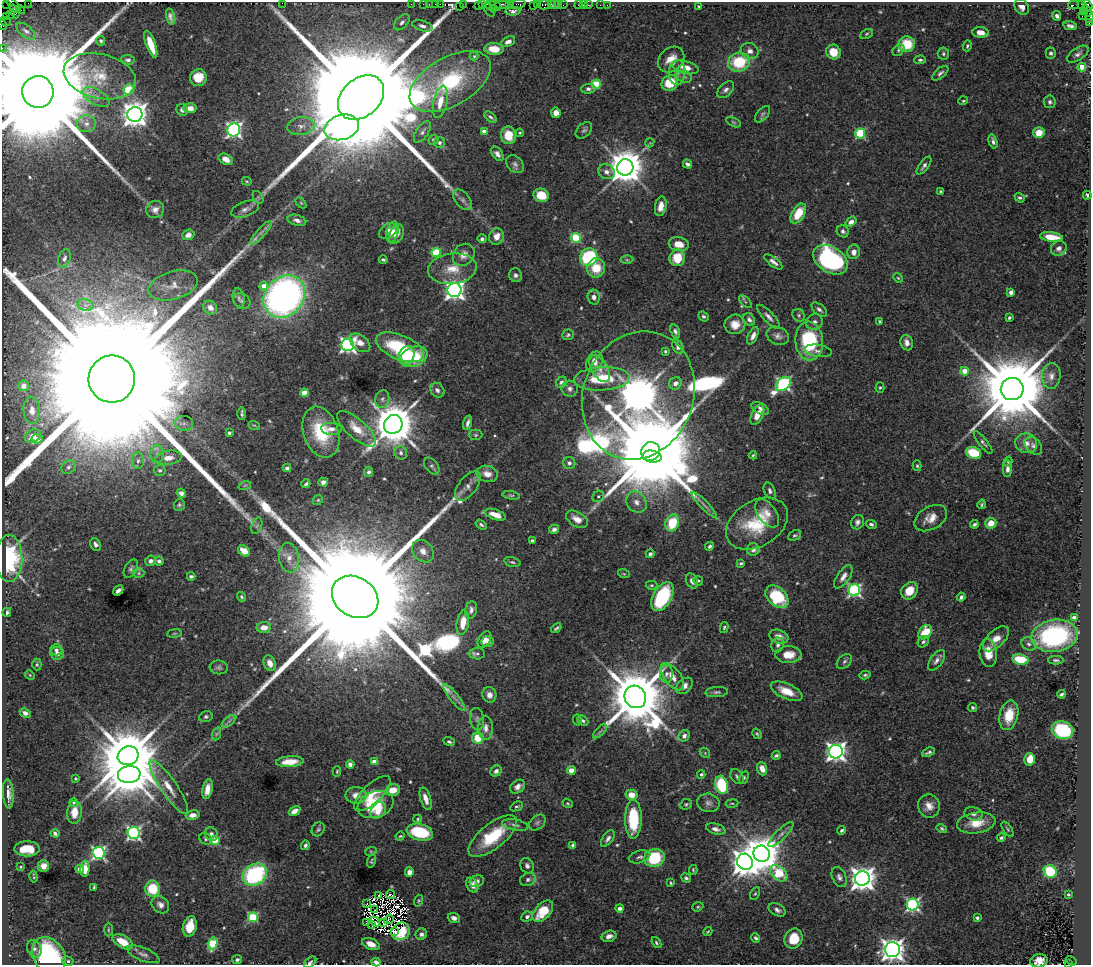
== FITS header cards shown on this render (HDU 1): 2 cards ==
NAXIS1  =                 1089
NAXIS2  =                  963

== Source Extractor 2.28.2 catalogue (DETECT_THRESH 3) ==
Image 1089 x 963 px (HDU 1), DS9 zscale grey, 1 PNG px = 1 image px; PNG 1093 x 967 px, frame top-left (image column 1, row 963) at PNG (2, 2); each listed source drawn as its Kron ellipse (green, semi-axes under 4 px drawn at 4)
Background 1.09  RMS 0.027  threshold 0.0799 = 3 sigma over >= 5 px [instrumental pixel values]
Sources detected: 563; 5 with non-positive FLUX_AUTO (blend fragments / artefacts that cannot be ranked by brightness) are neither listed nor drawn; of the other 558, the 500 brightest by FLUX_AUTO listed and drawn (58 fainter detections omitted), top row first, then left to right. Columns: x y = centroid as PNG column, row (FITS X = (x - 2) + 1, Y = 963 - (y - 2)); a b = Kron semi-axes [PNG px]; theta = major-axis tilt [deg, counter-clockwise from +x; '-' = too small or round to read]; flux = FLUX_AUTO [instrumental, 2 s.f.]
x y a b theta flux
7 3 3 2 - 20
28 3 2 2 - 62
282 3 2 2 - 13
411 4 2 2 - 22
423 4 2 2 - 43
429 4 2 2 - 33
435 4 2 2 - 27
440 4 2 2 - 40
463 4 3 2 - 57
502 4 7 2 0 280
509 4 2 2 - 14
537 4 3 2 - 77
551 4 2 2 - 96
554 4 3 2 - 67
558 4 2 2 - 62
13 5 9 3 -46 60
478 5 4 2 - 83
483 5 3 3 - 170
491 5 5 4 - 150
496 5 6 2 -38 180
517 5 8 3 11 260
534 5 4 3 - 140
544 5 5 4 - 220
563 5 2 2 - 50
579 5 3 2 - 48
583 5 2 2 - 13
588 5 2 2 - 39
600 5 2 2 - 15
607 5 2 2 - 8
1074 5 5 2 - 71
1088 5 6 3 -60 190
459 6 2 2 - 28
699 6 3 3 - 2.3
1083 6 6 3 -50 58
1022 7 8 6 -56 10
493 8 3 2 - 44
20 9 5 2 - 35
489 10 8 2 -58 66
15 11 7 3 -69 120
513 11 7 4 2 6.6
1087 11 6 3 -63 120
1083 12 3 2 - 34
11 15 2 2 - 44
1057 16 5 4 - 5.3
1082 16 2 2 - 35
6 17 2 2 - 44
170 17 8 4 -77 6.5
1090 17 6 2 82 130
5 21 6 3 -14 100
402 22 10 6 45 6.9
1089 22 4 2 - 75
2 25 5 2 - 59
422 26 10 5 -16 6.5
1070 26 7 3 -11 5.5
26 31 11 5 -38 6
980 32 8 5 -6 14
867 34 7 4 28 2.8
101 41 5 4 - 3.3
508 42 7 4 25 9.6
151 44 14 4 -70 42
907 44 8 8 - 57
967 46 5 4 - 3
2 48 2 2 - 22
494 49 9 6 -2 22
898 50 7 5 44 3.1
750 51 9 8 - 10
833 52 7 7 - 29
1051 53 5 5 - 4.2
943 54 6 6 - 3.5
1078 54 12 6 32 7.1
474 56 4 4 - 2.2
671 59 14 11 43 27
128 60 7 5 -5 5.8
920 60 5 3 - 3
739 62 11 9 14 95
685 67 13 6 -15 19
1082 67 4 4 - 33
677 72 12 8 87 12
940 73 10 5 40 5.5
100 76 36 22 -13 76
684 77 8 5 -20 4.5
198 78 8 8 - 32
450 81 44 24 30 170
670 83 8 7 - 56
596 84 4 4 - 82
588 89 7 5 3 5.5
128 90 5 5 - 110
726 90 10 6 43 7
38 92 16 16 - 140000
96 97 15 7 -31 13
361 97 26 19 41 160000
963 101 5 3 - 2
440 102 16 7 78 23
1050 102 6 6 - 5
190 108 6 5 - 13
182 110 6 5 - 7.9
556 113 5 5 - 15
762 114 10 5 49 4.2
135 115 7 7 - 2200
490 117 7 4 -39 3.9
733 122 8 4 -27 2.9
86 124 9 8 - 12
301 126 13 9 9 14
342 127 17 12 16 1300
234 130 6 6 - 540
584 130 10 6 43 5.2
484 131 4 4 - 16
422 132 12 6 57 6.9
520 133 4 3 - 2
860 133 5 5 - 140
1039 133 5 5 - 30
508 135 9 7 -78 37
433 140 5 5 - 3.8
993 141 7 4 -73 5.3
440 143 5 5 - 3.9
650 143 5 3 - 2.1
497 154 8 5 -52 7.3
226 159 8 5 -26 17
515 164 10 7 -48 6.4
687 164 5 3 - 5.6
924 166 10 4 53 5.8
625 167 8 8 - 4800
606 172 8 7 - 9.8
247 181 5 3 - 2.2
941 192 4 3 - 3.3
541 195 7 6 - 40
1087 195 4 3 - 3.5
258 197 7 4 -56 3
1020 198 5 4 - 3.8
463 200 12 7 -50 8.1
301 203 6 4 -45 2.3
661 206 10 5 79 17
155 209 9 8 - 12
245 209 14 7 20 11
798 213 11 6 59 47
297 220 9 5 -15 8.4
851 222 6 4 38 10
388 231 10 6 33 15
843 231 6 5 - 4.6
393 232 11 5 75 12
261 233 15 4 48 8.6
396 234 10 6 65 13
188 235 6 5 - 9.1
496 236 8 7 - 15
1052 237 11 5 -6 28
576 238 5 5 - 120
482 239 4 4 - 4.4
679 244 10 7 -11 21
1059 248 8 7 - 8.3
436 252 4 4 - 98
854 252 7 6 - 12
464 255 12 10 48 14
589 257 9 8 - 150
64 258 9 6 71 6.5
677 258 8 8 - 42
383 260 4 3 - 2.8
627 260 6 4 -1 2.9
831 260 19 12 -33 390
773 262 11 4 -37 7.3
596 268 9 9 - 40
452 269 24 15 7 40
515 275 7 6 - 5.7
898 278 5 4 - 2.2
173 285 25 14 16 31
264 286 4 4 - 19
454 290 7 7 - 1100
1011 292 4 3 - 13
284 296 23 19 47 990
594 297 7 6 - 9.2
239 298 9 6 -78 5.6
242 301 9 7 -37 5
745 302 8 3 -44 2.9
85 305 8 5 -11 8.4
210 308 7 6 - 13
819 309 9 5 -40 5.8
799 315 7 5 -49 3.9
703 316 5 4 - 3.9
768 317 15 5 -47 8.9
1009 318 3 3 - 3
749 319 7 5 -49 6
879 321 3 3 - 2.1
814 322 8 7 - 8.1
735 324 10 10 - 21
675 332 7 4 -71 5.2
568 335 6 5 - 3.5
753 336 9 4 66 9.9
778 336 11 8 -23 8.9
809 341 19 14 -85 150
360 343 12 7 -39 16
907 343 8 6 -73 12
348 345 6 6 - 600
400 347 25 12 -22 120
678 347 7 5 -65 9.8
665 351 4 3 - 2.7
818 351 14 6 -8 8.2
406 355 9 8 - 51
414 357 14 9 23 78
594 362 10 7 65 19
600 369 15 8 -60 14
964 371 4 4 - 34
1051 376 13 9 85 13
112 379 23 23 - 350000
602 379 28 12 3 77
562 382 6 5 - 6.4
675 383 6 6 - 9.7
783 384 8 6 40 410
24 386 5 5 - 11
880 388 5 4 - 2.6
570 389 8 7 - 7.1
1012 389 11 11 - 30000
437 390 8 6 -50 6.6
304 393 4 4 - 41
638 395 65 55 69 8300
382 399 9 7 76 6.7
760 408 9 5 -29 6.8
32 410 13 8 -85 12
242 414 6 3 -90 3.5
757 415 11 5 66 26
184 423 9 7 -6 8
468 423 7 3 76 6.2
393 424 10 9 - 8500
254 425 6 3 -18 2
331 429 10 6 -4 11
357 429 24 9 -41 36
321 432 26 17 -71 86
229 433 3 3 - 5
476 435 7 5 1 2.9
33 436 8 6 27 13
37 439 5 4 - 12
983 443 14 4 -51 5.2
1026 443 11 9 -18 14
1033 446 10 7 -46 6.4
650 451 9 9 - 53000
401 453 7 6 - 5.5
974 453 8 5 -22 80
157 454 9 6 -88 8.4
753 455 4 4 - 2.3
652 457 9 6 -11 7000
168 458 13 7 8 17
138 461 8 6 86 6.7
1008 462 5 4 - 3.1
569 463 6 6 - 6.1
432 466 9 6 -51 4.8
917 466 5 4 - 2.9
68 467 7 6 - 5.4
287 468 4 3 - 4.6
1007 469 8 4 90 7.7
160 470 6 5 - 3.9
369 472 5 4 - 4.8
487 474 11 8 -15 18
323 482 4 4 - 8.7
306 484 4 3 - 3
245 485 6 4 19 2.5
468 486 17 9 52 15
770 491 9 5 -65 6
181 493 5 4 - 6.8
511 495 9 4 -10 3.3
598 496 6 5 - 3.5
318 500 6 4 44 2.3
636 502 11 9 -48 13
982 504 5 4 - 2.8
179 505 6 5 - 3.1
704 505 18 4 -46 8.2
767 513 16 9 -54 19
495 515 11 5 -19 22
931 518 18 11 30 22
577 519 12 7 -29 18
857 522 7 6 - 7.1
672 523 8 6 69 67
991 523 5 5 - 24
481 524 6 3 -34 3.8
757 524 33 22 31 89
871 524 5 4 - 4.5
974 524 4 3 - 3.7
257 526 8 5 70 4.2
554 529 5 4 - 5.9
795 535 7 4 26 3.3
532 541 4 3 - 3.6
96 544 6 5 - 6.7
710 546 4 3 - 4.1
753 549 6 6 - 7.4
244 551 6 5 - 23
423 551 12 9 -50 14
650 554 4 4 - 4.6
9 558 23 13 -89 240
289 558 15 10 -80 20
150 561 5 5 - 7.6
159 561 4 4 - 5.3
512 562 8 4 -16 3.3
741 563 4 3 - 3
131 569 10 6 60 5
139 573 6 5 - 2.7
624 574 6 3 -18 2.1
191 576 4 3 - 4.2
843 577 13 6 56 11
692 581 8 5 -64 9
698 581 5 4 - 2.2
651 585 6 4 1 2.6
118 590 6 3 44 6.9
854 590 6 6 - 370
909 591 9 7 50 32
241 597 5 4 - 2.9
355 597 24 19 -33 190000
662 597 16 9 61 150
777 597 13 9 -42 100
961 597 4 4 - 4
471 610 9 5 79 6.7
7 612 4 3 - 3.5
1074 618 4 4 - 17
463 622 12 6 80 31
264 627 7 5 4 12
724 627 5 4 - 2.8
556 628 5 3 - 3
925 632 8 6 48 52
174 633 7 3 9 2.1
1055 636 23 16 8 270
779 637 10 6 -20 13
996 639 16 8 43 21
484 640 9 6 56 12
488 641 6 5 - 8.5
923 642 6 5 - 4.3
1029 644 7 6 - 5.2
778 645 7 6 - 5.7
56 650 6 5 - 5.8
57 653 7 6 - 9.6
988 653 14 8 -85 24
477 654 7 6 - 4.1
788 655 13 8 3 27
1020 659 8 5 -10 60
936 660 12 6 54 8.4
1056 660 7 4 -1 3.5
844 661 9 6 41 4.7
270 663 8 6 -68 15
37 664 6 4 89 2.8
219 667 9 7 -8 5
666 674 9 6 -89 7.4
30 675 5 4 - 2
865 675 5 3 - 3.1
672 677 16 8 -53 20
684 686 10 6 44 12
787 691 17 7 -24 32
717 692 11 5 4 5.2
1062 694 4 3 - 3.5
489 695 8 7 - 10
454 697 16 4 -51 9.1
635 697 11 10 - 18000
972 708 4 4 - 3.3
25 713 6 4 -27 8.2
1009 715 15 9 77 38
206 717 6 5 - 3.6
477 719 11 7 -83 7.2
577 720 6 4 -76 3.3
229 721 8 4 37 5
583 721 6 4 -42 3.7
485 728 12 7 89 12
1062 730 11 8 -18 150
600 731 9 3 45 4.2
216 734 7 4 70 3.4
757 734 5 3 - 2.4
684 736 6 5 - 7.3
478 738 5 5 - 52
449 742 6 4 -19 3.4
836 752 7 6 - 1000
929 752 7 3 24 4.7
705 753 6 4 -48 2.5
776 755 4 3 - 3.7
128 756 10 9 - 18000
1030 759 6 5 - 39
290 762 14 5 4 29
374 762 4 4 - 31
350 764 4 4 - 8.4
762 769 7 5 -69 17
571 770 4 4 - 36
337 771 5 4 - 2
496 771 6 5 - 7.6
129 774 11 8 7 7600
701 774 4 4 - 4.1
737 777 8 6 -53 5.2
744 778 6 4 64 3
75 779 3 3 - 2.1
722 785 9 6 -74 110
169 787 32 8 -56 30
518 787 8 6 38 8.7
207 789 10 5 79 17
393 790 7 5 14 23
8 794 15 5 -86 13
372 794 23 9 44 30
356 795 10 8 1 16
631 795 6 5 - 19
426 799 12 5 -72 15
74 802 4 4 - 3.2
568 803 5 4 - 2.5
708 803 11 9 -12 8.8
686 804 6 5 - 3
732 804 6 3 8 2
376 805 19 13 19 79
517 806 7 4 24 3.1
929 806 11 11 - 16
378 810 9 7 50 23
294 811 6 4 32 14
74 812 11 7 85 22
973 814 9 6 -14 7.9
193 815 7 4 9 13
418 819 4 4 - 2
633 819 19 8 90 98
537 822 9 6 40 5
976 823 19 10 9 35
515 825 13 5 -10 6.9
942 828 5 4 - 3
318 829 7 6 - 3.7
716 829 10 5 -14 7.7
1007 829 9 4 -56 2.7
842 830 4 3 - 4
420 832 13 8 -14 110
55 833 4 3 - 4.9
134 833 6 6 - 400
211 834 7 6 - 7.1
781 834 17 5 45 9.2
400 836 5 3 - 2.1
493 836 29 12 38 94
1001 838 4 4 - 3.8
206 839 6 5 - 3.6
608 839 9 5 54 6.8
215 841 4 4 - 64
305 845 5 4 - 3.7
573 845 4 3 - 4
27 849 13 7 -1 40
371 851 6 4 17 2.3
99 853 6 6 - 400
762 854 8 8 - 5100
640 857 11 6 15 6
654 858 10 9 - 97
371 861 7 4 75 3
745 862 8 7 - 2500
43 866 6 6 - 11
527 866 8 6 -68 6.7
20 867 3 3 - 2.1
80 869 4 4 - 11
85 869 8 4 88 23
693 870 5 3 - 2.1
1050 871 6 6 - 120
409 872 4 4 - 12
779 873 10 6 -40 110
255 875 13 10 35 230
34 877 6 3 -78 2.3
839 877 10 6 -66 6.9
686 878 5 4 - 3.8
528 879 8 6 25 5.9
862 879 7 7 - 2100
477 881 7 5 19 9
671 883 4 3 - 2
472 885 8 5 -61 11
94 887 4 3 - 2.6
153 889 8 7 - 59
755 894 6 4 61 2.5
378 895 2 2 - 2.3
391 895 4 3 - 6.5
1068 895 3 3 - 2.3
418 901 6 4 74 2.5
367 904 2 2 - 2.9
160 905 9 7 -42 9.5
913 905 6 6 - 380
698 907 6 4 22 2.5
619 908 4 4 - 7.1
375 910 3 2 - 4.3
777 910 9 6 -28 7.1
543 911 13 7 47 55
253 917 5 5 - 130
527 917 6 5 - 5.5
454 918 6 4 -21 8.4
977 918 4 4 - 3.6
389 919 5 2 - 2.5
366 922 3 2 - 2.2
375 922 5 2 - 3.7
384 922 3 2 - 3.8
372 924 3 2 - 2.9
190 926 10 7 76 39
108 930 7 3 90 2.3
394 931 3 2 - 5.2
401 931 10 8 33 56
708 932 5 4 - 2
421 934 6 5 - 6.1
609 936 7 5 15 9.7
756 938 5 4 - 3.7
793 939 10 8 65 47
123 942 11 6 -29 41
213 943 6 4 74 93
656 943 6 4 -53 3.1
371 944 9 5 -22 16
34 949 9 6 -64 6.7
892 950 7 7 - 1700
143 954 17 6 -22 9.6
49 956 20 15 -54 210
237 960 5 4 - 3.6
68 961 5 4 - 3.3
1039 961 9 6 11 20
1071 961 5 2 - 120
310 962 7 4 40 4.6
376 962 4 4 - 8.6
1068 963 4 2 - 230
At the frame edge (FLAGS 8, measured only in part): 12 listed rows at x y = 7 3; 28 3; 282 3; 1090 17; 1089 22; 2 25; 2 48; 38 92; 1039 961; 310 962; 376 962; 1068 963
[58 fainter detections neither listed nor drawn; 5 non-positive-flux detections neither listed nor drawn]